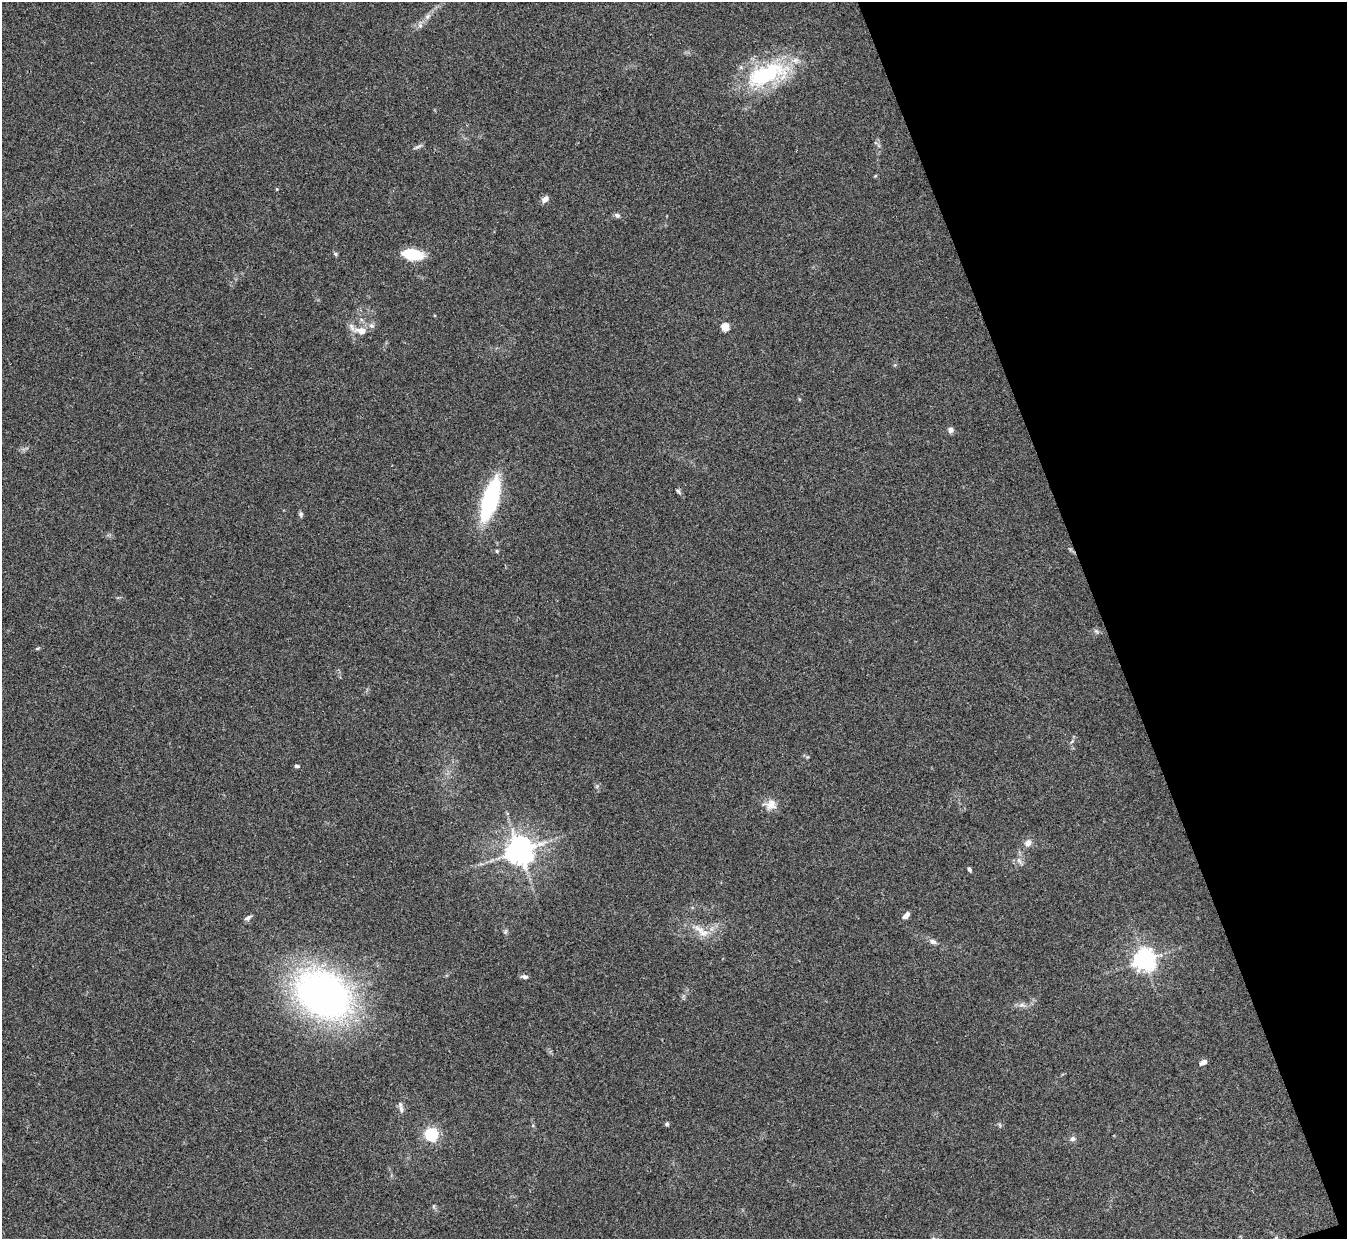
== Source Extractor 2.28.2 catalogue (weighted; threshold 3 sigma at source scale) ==
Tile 12 of 4 x 4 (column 4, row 3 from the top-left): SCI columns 4046-5390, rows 1395-2631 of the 5402 x 5386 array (HDU 1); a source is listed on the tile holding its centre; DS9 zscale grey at full resolution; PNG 1349 x 1241 px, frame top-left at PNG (2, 2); no overlay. Shown black and unused: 18% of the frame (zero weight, under 3 of 4 exposures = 1% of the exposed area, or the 3 px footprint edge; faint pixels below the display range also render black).
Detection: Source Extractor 2.28.2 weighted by HDU 2 'WHT'; one run over the whole footprint, this tile lists its part. Background 0.0565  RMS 0.0051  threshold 0.0227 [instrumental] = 3 sigma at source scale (4.5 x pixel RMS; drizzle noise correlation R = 1.50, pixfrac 1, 0.05/0.05 arcsec/px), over >= 5 px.
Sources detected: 34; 1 inside a brighter listed object's ellipse — not listed separately; the other 33 listed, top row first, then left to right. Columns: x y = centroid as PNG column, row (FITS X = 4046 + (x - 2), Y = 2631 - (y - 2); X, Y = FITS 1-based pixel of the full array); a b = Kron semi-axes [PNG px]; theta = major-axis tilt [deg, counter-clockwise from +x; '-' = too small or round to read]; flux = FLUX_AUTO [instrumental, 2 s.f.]
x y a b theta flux
420 26 7 6 - 1.4
766 74 64 27 20 45
417 147 11 3 29 1.1
277 189 5 3 - 0.45
545 199 8 6 41 2.6
617 215 6 5 - 1.5
335 254 6 4 -25 0.79
413 254 20 11 -9 16
725 327 5 5 - 14
361 331 17 10 -7 5.8
950 430 7 6 - 2
678 491 7 5 -44 0.94
490 499 34 11 73 66
301 514 7 5 78 1
1096 631 6 5 - 0.96
297 766 6 4 -12 1.1
771 804 14 13 - 4.8
1028 843 6 5 - 4.4
519 850 8 8 - 740
969 869 6 4 -67 0.83
906 916 10 5 46 2.3
248 918 9 6 32 1.5
701 931 28 10 -39 7.1
933 942 10 6 -31 1.7
1144 960 7 7 - 330
524 977 9 5 -10 1.4
323 994 45 33 -34 260
1022 1005 9 4 0 1.5
1203 1062 8 5 28 2.4
401 1109 10 6 -70 1.8
667 1124 5 5 - 0.77
431 1134 6 5 - 96
1072 1139 7 6 - 1.4